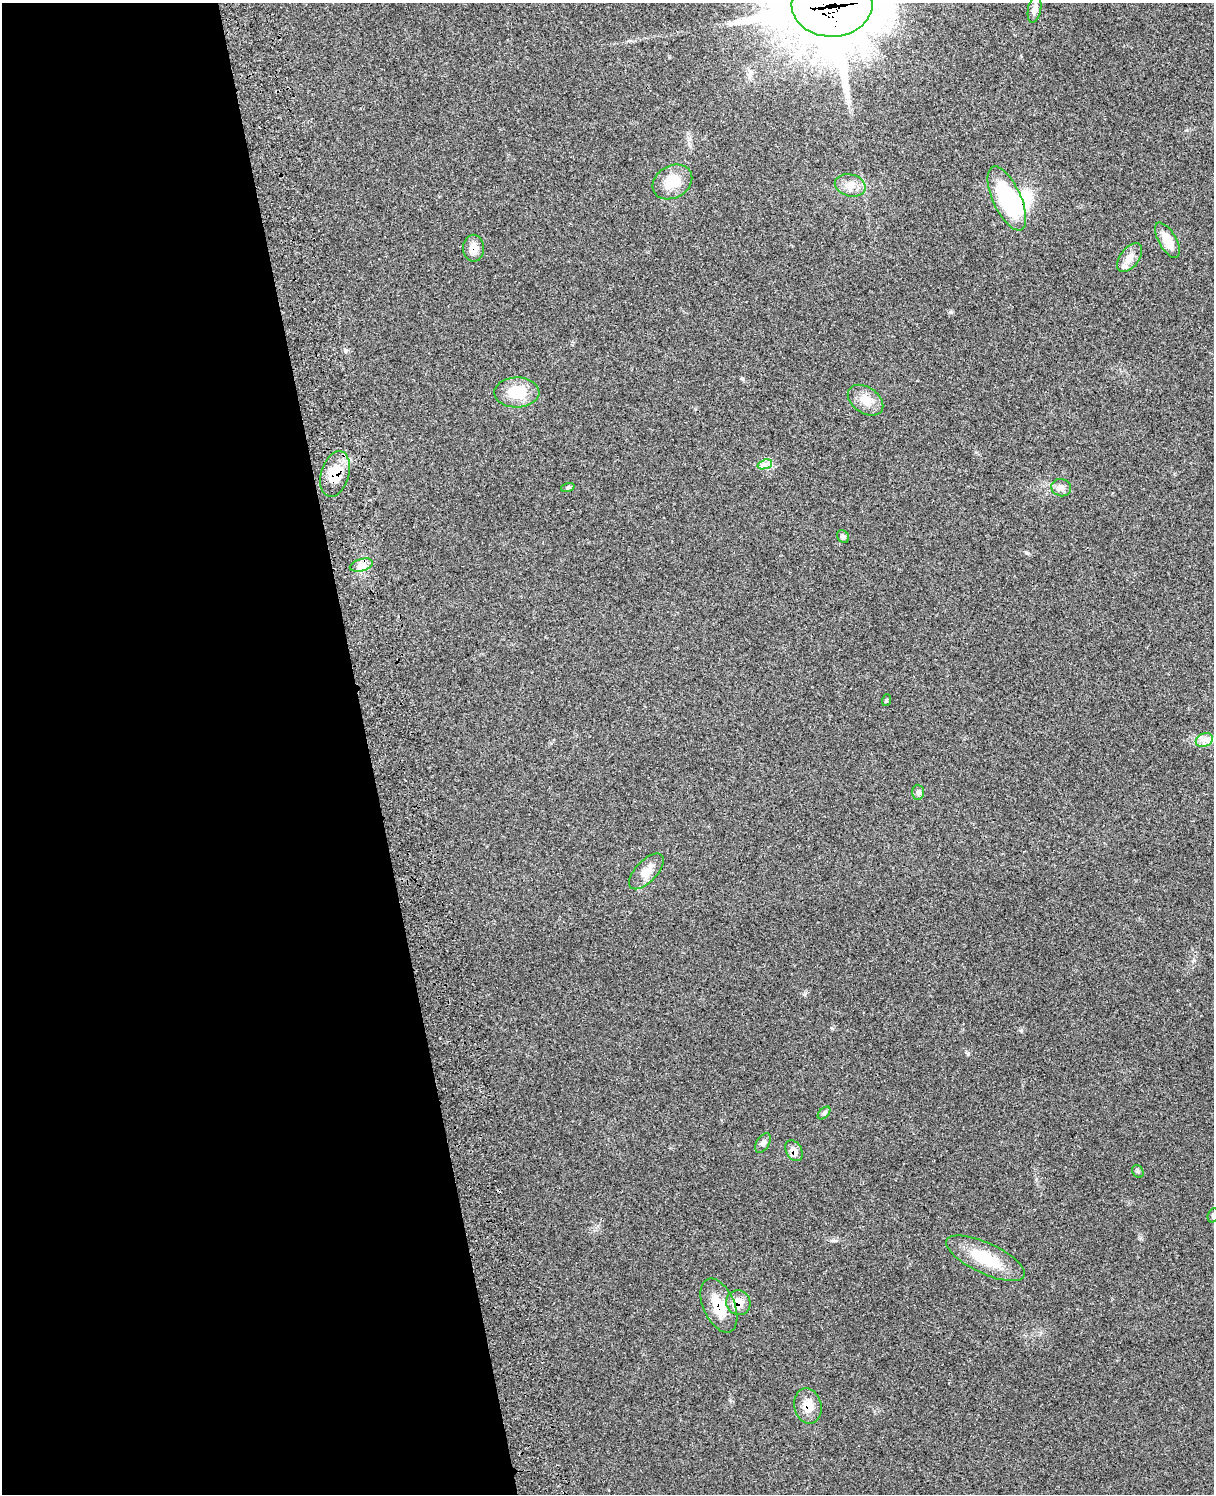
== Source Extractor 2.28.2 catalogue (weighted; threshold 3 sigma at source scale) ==
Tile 5 of 4 x 3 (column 1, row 2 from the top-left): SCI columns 114-1325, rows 1665-3156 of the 5082 x 4924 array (HDU 1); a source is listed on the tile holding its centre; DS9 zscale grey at full resolution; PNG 1216 x 1496 px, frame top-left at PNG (2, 3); each listed source drawn as its Kron ellipse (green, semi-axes under 4 px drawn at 4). Shown black and unused: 30% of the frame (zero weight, under 3 of 4 exposures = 6% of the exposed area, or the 3 px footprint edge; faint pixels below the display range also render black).
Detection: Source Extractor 2.28.2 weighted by HDU 2 'WHT'; one run over the whole footprint, this tile lists its part. Background 0.234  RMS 0.0086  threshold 0.0388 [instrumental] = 3 sigma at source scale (4.5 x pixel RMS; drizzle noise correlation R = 1.50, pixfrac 1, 0.05/0.05 arcsec/px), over >= 5 px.
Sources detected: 31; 1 inside a brighter object's white glare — neither listed nor drawn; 1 inside a brighter listed object's ellipse — not listed separately; the other 29 listed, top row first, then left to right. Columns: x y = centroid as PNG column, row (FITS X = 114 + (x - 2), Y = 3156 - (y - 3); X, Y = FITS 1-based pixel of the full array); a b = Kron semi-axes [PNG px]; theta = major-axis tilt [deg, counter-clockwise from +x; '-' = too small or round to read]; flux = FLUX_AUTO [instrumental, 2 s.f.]
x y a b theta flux
832 5 40 31 2 9100
1035 9 13 6 79 4.5
672 182 21 16 30 18
850 185 16 11 -14 8.6
1007 198 34 14 -65 69
1167 240 19 8 -60 14
474 248 13 10 90 8
1130 258 17 9 53 7.3
517 392 22 15 1 23
865 400 19 13 -34 12
765 464 7 4 18 2.7
335 474 23 14 74 23
568 487 7 4 19 1.3
1061 488 10 8 -17 4.6
843 536 7 5 -51 2.3
361 565 12 6 16 4.8
887 700 6 3 71 1
1204 740 9 6 22 4.1
918 792 7 6 - 2.2
646 871 22 10 46 9.9
824 1113 7 4 46 1.6
763 1143 11 6 60 2.6
794 1151 11 8 -59 5.9
1138 1172 7 5 -52 1.5
1213 1215 7 5 71 1.6
985 1258 43 15 -25 33
738 1303 12 12 - 11
719 1305 28 15 -66 24
808 1406 18 13 -77 11
Overlapping masked pixels (flux is a lower limit): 7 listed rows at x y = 832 5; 474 248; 335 474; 794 1151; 738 1303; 719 1305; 808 1406
Isophote crosses this tile's border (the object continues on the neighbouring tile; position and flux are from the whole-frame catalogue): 2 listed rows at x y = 832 5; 1213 1215
Unlisted compact peaks at least as high as the median listed source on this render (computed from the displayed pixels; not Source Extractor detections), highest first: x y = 950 312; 968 1054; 1027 553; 742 378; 833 1240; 1021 1030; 805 994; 832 1028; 695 409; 345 350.